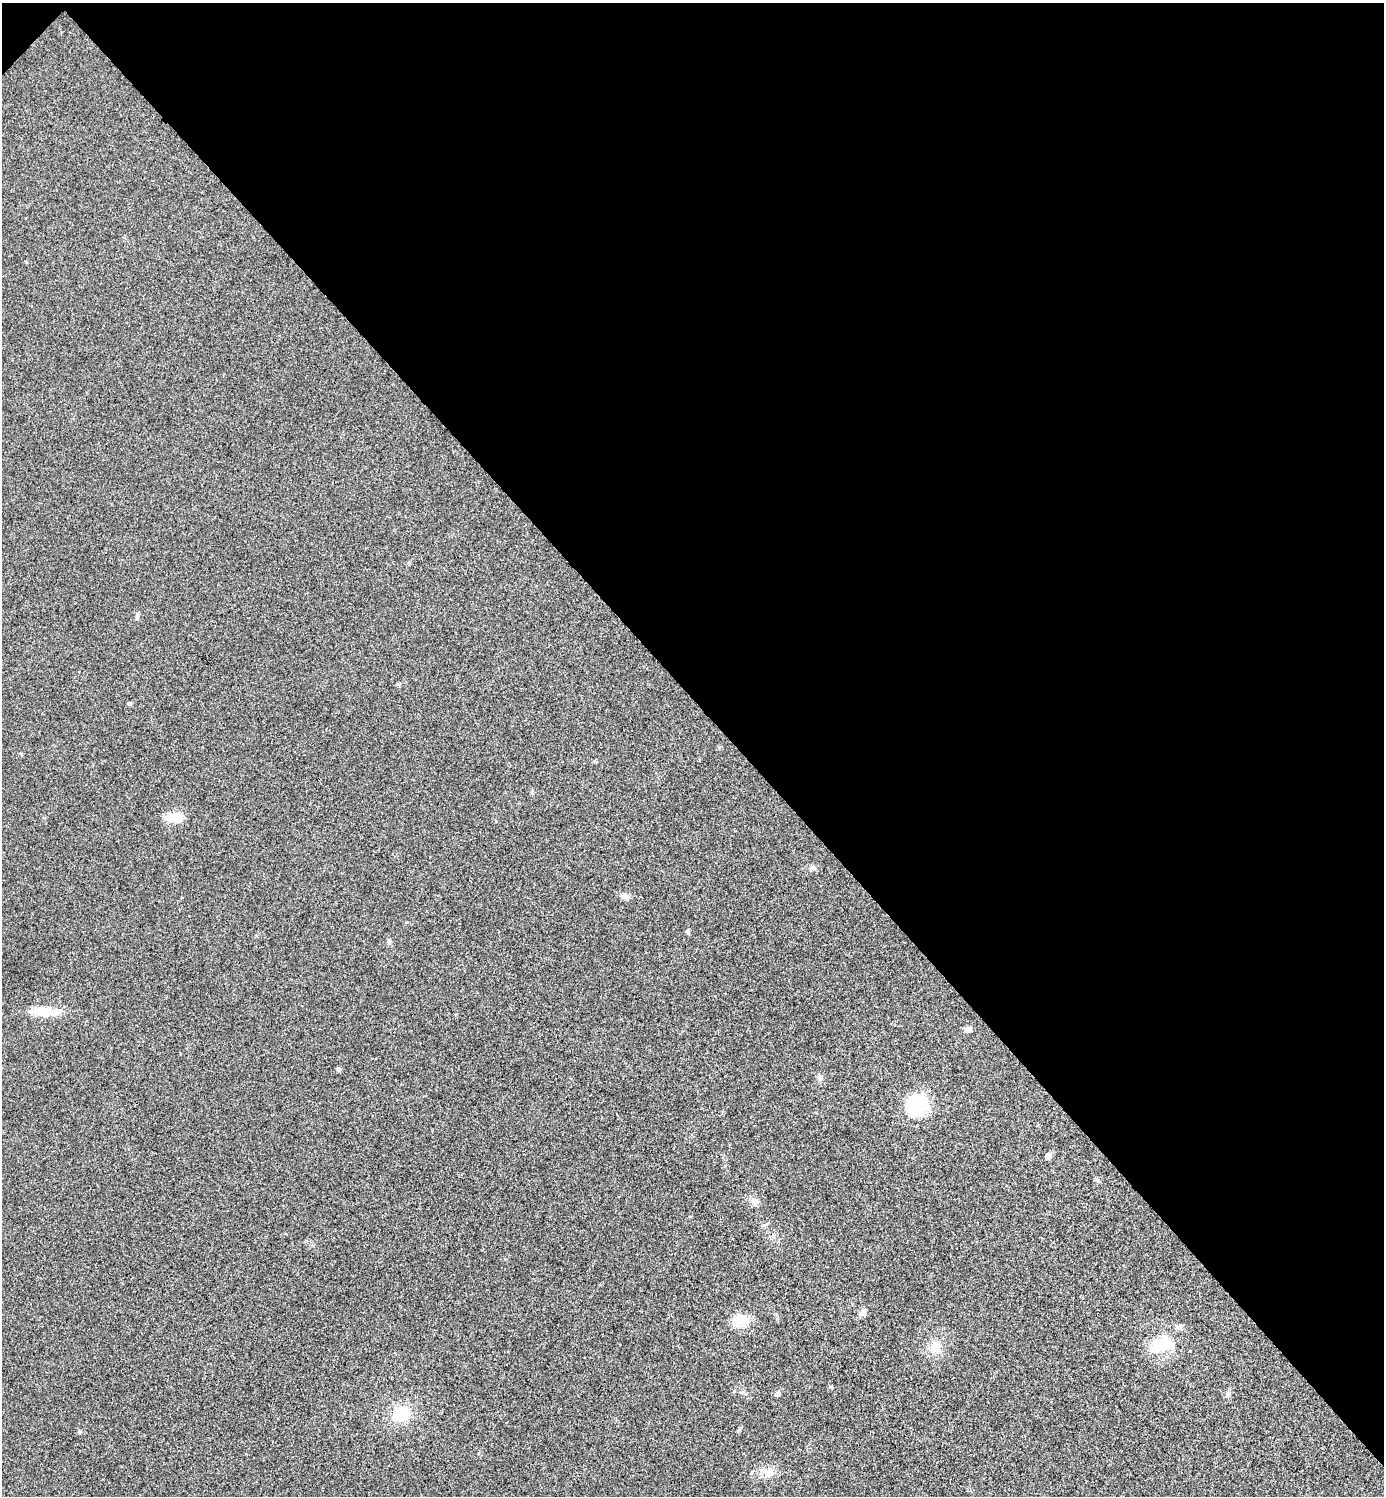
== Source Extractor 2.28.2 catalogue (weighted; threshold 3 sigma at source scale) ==
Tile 3 of 4 x 4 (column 3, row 1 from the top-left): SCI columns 2932-4313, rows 4510-6003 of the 6006 x 6006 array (HDU 1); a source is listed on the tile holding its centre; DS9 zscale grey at full resolution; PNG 1386 x 1498 px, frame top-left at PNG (2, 3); no overlay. Shown black and unused: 47% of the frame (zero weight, under 3 of 4 exposures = <1% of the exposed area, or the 3 px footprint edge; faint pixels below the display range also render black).
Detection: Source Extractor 2.28.2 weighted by HDU 2 'WHT'; one run over the whole footprint, this tile lists its part. Background 0.0189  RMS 0.0055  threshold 0.0248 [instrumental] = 3 sigma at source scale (4.5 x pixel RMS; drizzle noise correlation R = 1.50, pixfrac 1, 0.05/0.05 arcsec/px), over >= 5 px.
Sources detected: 23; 1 inside a brighter listed object's ellipse — not listed separately; the other 22 listed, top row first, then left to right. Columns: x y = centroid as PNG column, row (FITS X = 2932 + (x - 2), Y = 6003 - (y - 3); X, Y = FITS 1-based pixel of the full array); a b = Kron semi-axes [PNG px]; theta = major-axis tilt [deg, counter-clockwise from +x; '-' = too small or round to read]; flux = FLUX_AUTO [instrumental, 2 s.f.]
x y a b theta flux
137 615 13 2 90 0.91
176 817 20 11 8 8.9
812 868 9 7 -15 1.8
625 896 10 8 -26 2.4
44 1011 34 11 -3 12
968 1029 8 5 -3 2.8
338 1070 5 5 - 1.2
820 1078 8 7 - 1.8
917 1105 21 19 59 31
1048 1156 5 5 - 3.9
754 1201 11 6 -60 2.1
765 1225 9 3 21 0.8
863 1312 12 7 50 2.2
740 1320 19 15 14 9.5
1161 1345 32 19 25 19
935 1347 17 14 -47 7
831 1387 5 4 - 0.56
1228 1393 7 5 75 1.4
777 1394 7 5 13 1.5
401 1414 19 15 26 18
79 1431 5 5 - 1
768 1473 16 13 43 5.3
Unlisted compact peaks at least as high as the median listed source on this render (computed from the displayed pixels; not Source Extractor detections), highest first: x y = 129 704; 734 1391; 688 933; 26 262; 1097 1180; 532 792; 739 1429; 389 940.